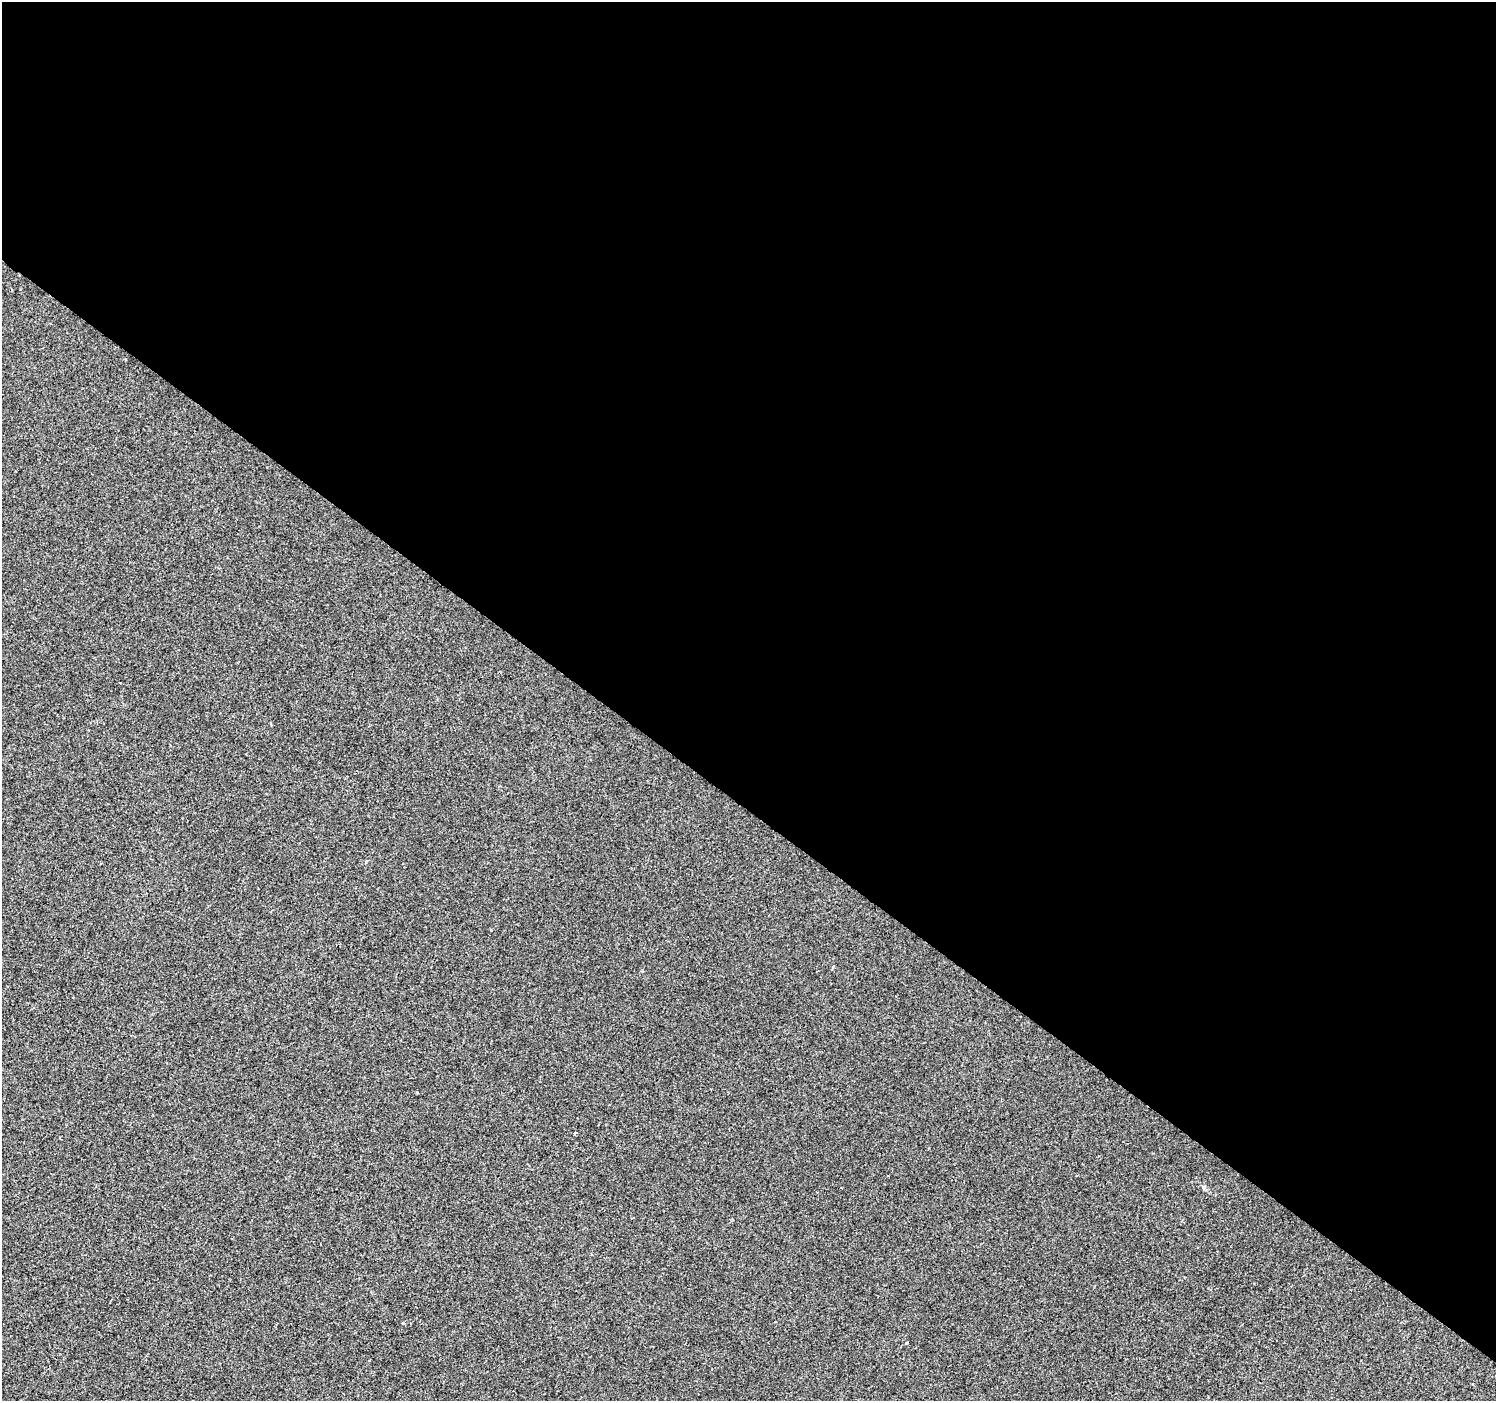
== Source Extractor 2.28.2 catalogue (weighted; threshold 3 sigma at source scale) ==
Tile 3 of 4 x 4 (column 3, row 1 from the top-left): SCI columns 2995-4488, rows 4442-5840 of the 5982 x 6017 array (HDU 1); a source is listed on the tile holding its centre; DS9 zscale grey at full resolution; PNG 1498 x 1403 px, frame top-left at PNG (2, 2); no overlay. Shown black and unused: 58% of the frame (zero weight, under 2 of 3 exposures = <1% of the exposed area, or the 3 px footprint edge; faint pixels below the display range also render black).
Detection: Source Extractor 2.28.2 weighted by HDU 2 'WHT'; one run over the whole footprint, this tile lists its part. Background -7.52e-04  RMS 0.0042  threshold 0.0187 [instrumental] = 3 sigma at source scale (4.5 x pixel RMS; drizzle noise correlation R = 1.50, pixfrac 1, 0.0396/0.0396 arcsec/px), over >= 5 px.
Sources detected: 4; all 4 listed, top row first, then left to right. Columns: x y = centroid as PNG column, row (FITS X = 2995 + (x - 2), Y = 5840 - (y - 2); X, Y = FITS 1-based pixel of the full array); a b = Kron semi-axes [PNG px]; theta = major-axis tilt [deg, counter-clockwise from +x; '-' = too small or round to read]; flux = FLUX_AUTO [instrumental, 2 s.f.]
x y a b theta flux
833 967 4 3 - 0.61
575 1133 3 3 - 3.3
403 1323 3 3 - 2.5
907 1343 3 3 - 1.1